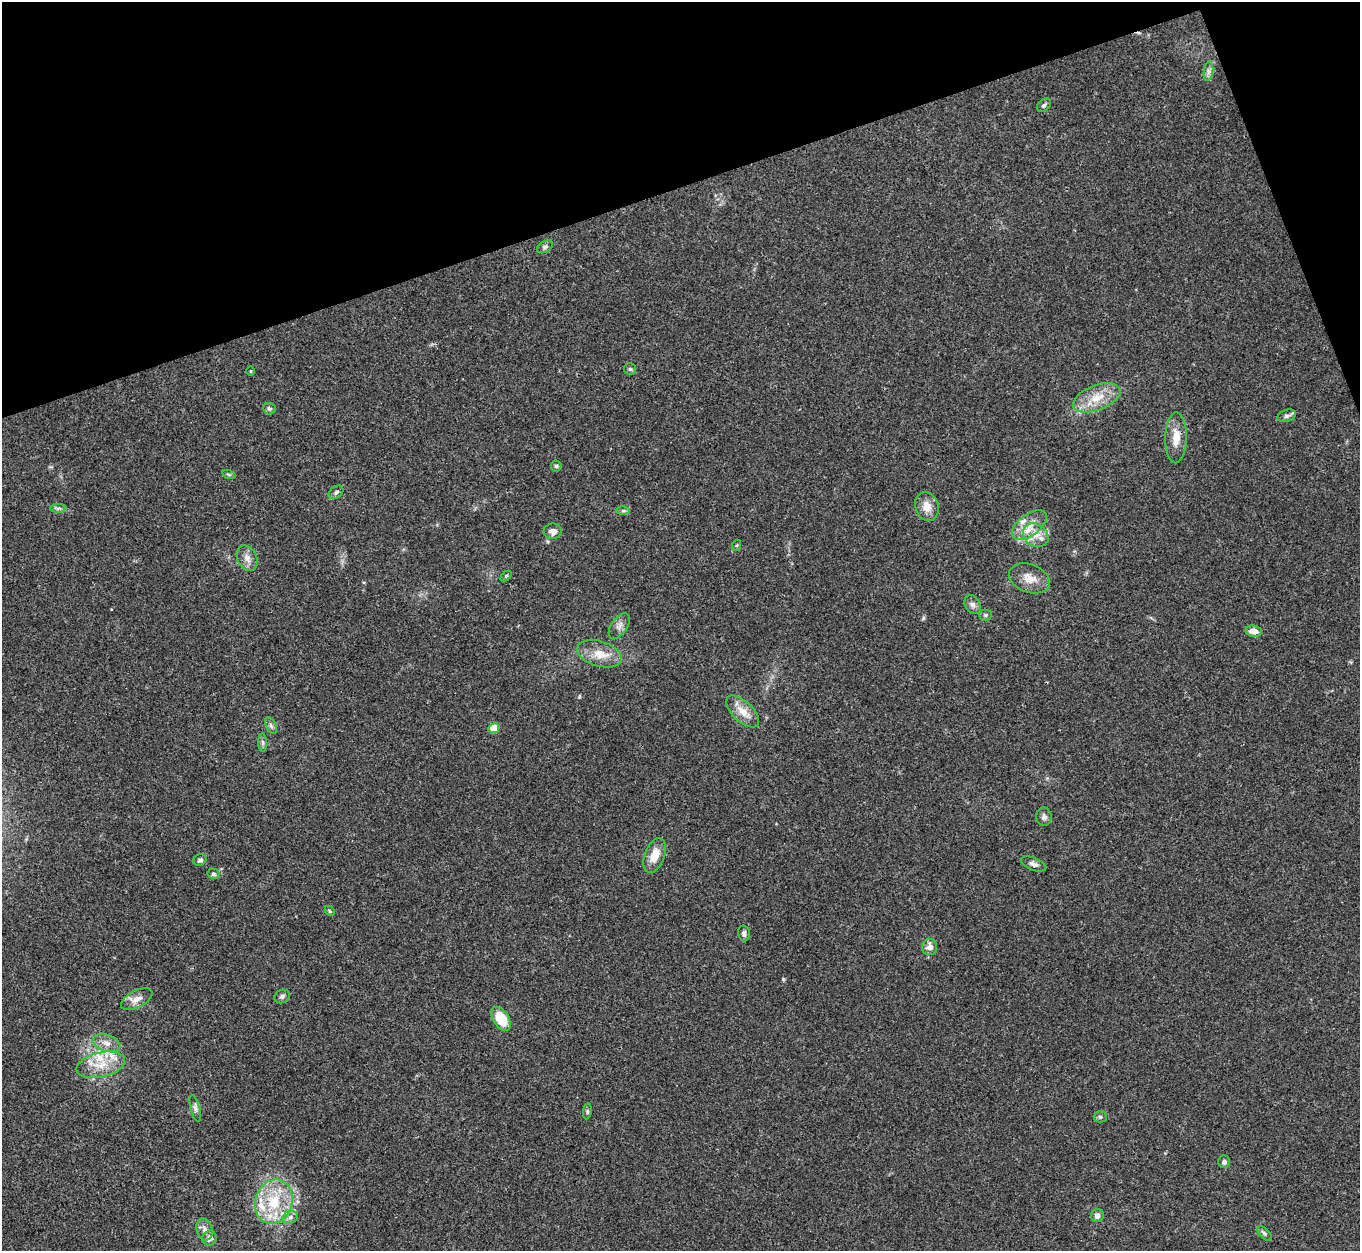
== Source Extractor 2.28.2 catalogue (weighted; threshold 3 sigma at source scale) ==
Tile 3 of 4 x 4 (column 3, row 1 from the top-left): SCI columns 2729-4086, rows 4032-5280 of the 5454 x 5439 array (HDU 1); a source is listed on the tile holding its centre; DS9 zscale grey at full resolution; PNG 1362 x 1253 px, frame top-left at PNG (2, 2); each listed source drawn as its Kron ellipse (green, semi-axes under 4 px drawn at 4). Shown black and unused: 17% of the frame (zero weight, under 3 of 4 exposures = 1% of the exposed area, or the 3 px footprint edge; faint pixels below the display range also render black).
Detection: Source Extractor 2.28.2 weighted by HDU 2 'WHT'; one run over the whole footprint, this tile lists its part. Background 0.0606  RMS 0.0052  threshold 0.0236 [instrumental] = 3 sigma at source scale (4.5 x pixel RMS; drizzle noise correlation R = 1.50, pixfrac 1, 0.05/0.05 arcsec/px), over >= 5 px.
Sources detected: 60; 6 inside a brighter listed object's ellipse — not listed separately; the other 54 listed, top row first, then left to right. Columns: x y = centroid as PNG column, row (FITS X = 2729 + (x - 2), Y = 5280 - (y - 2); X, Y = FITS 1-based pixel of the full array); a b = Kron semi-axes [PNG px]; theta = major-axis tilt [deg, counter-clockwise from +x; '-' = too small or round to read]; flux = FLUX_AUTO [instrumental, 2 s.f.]
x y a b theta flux
1208 71 10 4 82 1.7
1044 105 8 5 44 1.3
545 247 9 5 31 1.3
630 369 6 6 - 0.96
251 371 5 3 - 0.43
1097 398 25 12 20 11
269 409 6 5 - 1.1
1287 416 9 6 19 1.7
1176 438 25 10 89 8.1
556 466 5 5 - 0.84
229 475 6 4 -19 0.8
336 492 8 5 37 1.4
927 507 15 11 -71 5.9
58 508 8 4 0 1.2
623 511 6 4 0 0.91
1029 525 20 10 36 8.2
553 531 9 7 0 3.1
1036 535 13 11 -34 6.1
737 545 5 3 - 0.56
247 558 13 9 -63 3.6
506 576 6 4 45 0.7
1029 578 21 14 -21 7.3
973 605 10 7 -58 2.1
985 615 6 5 - 0.94
619 626 14 8 55 2.9
1253 631 8 6 -7 4.4
600 654 23 12 -17 9.1
743 711 20 10 -44 6.7
271 726 9 5 -64 1.4
494 728 5 5 - 19
263 742 9 4 -89 1.2
1044 817 9 7 -87 1.9
655 856 18 10 69 7.8
200 860 6 5 - 1.1
1034 864 13 6 -20 2.2
213 874 6 5 - 0.93
330 911 5 4 - 0.63
744 933 8 5 -76 1.7
929 947 8 7 - 3.6
282 996 8 6 29 1.5
137 999 17 8 28 4.6
501 1019 13 7 -57 16
107 1043 14 8 -19 4.1
101 1065 25 12 13 11
195 1109 14 4 -75 1.8
587 1111 8 4 82 0.84
1100 1117 6 5 - 1
1224 1162 6 5 - 1.5
274 1202 22 18 72 22
1097 1216 6 6 - 2.5
290 1217 8 6 22 1.9
204 1229 11 8 -74 2.5
1264 1233 9 4 -46 1.2
210 1238 7 7 - 3.1
Unlisted compact peaks at least as high as the median listed source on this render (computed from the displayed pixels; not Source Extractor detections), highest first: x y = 783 979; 579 697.